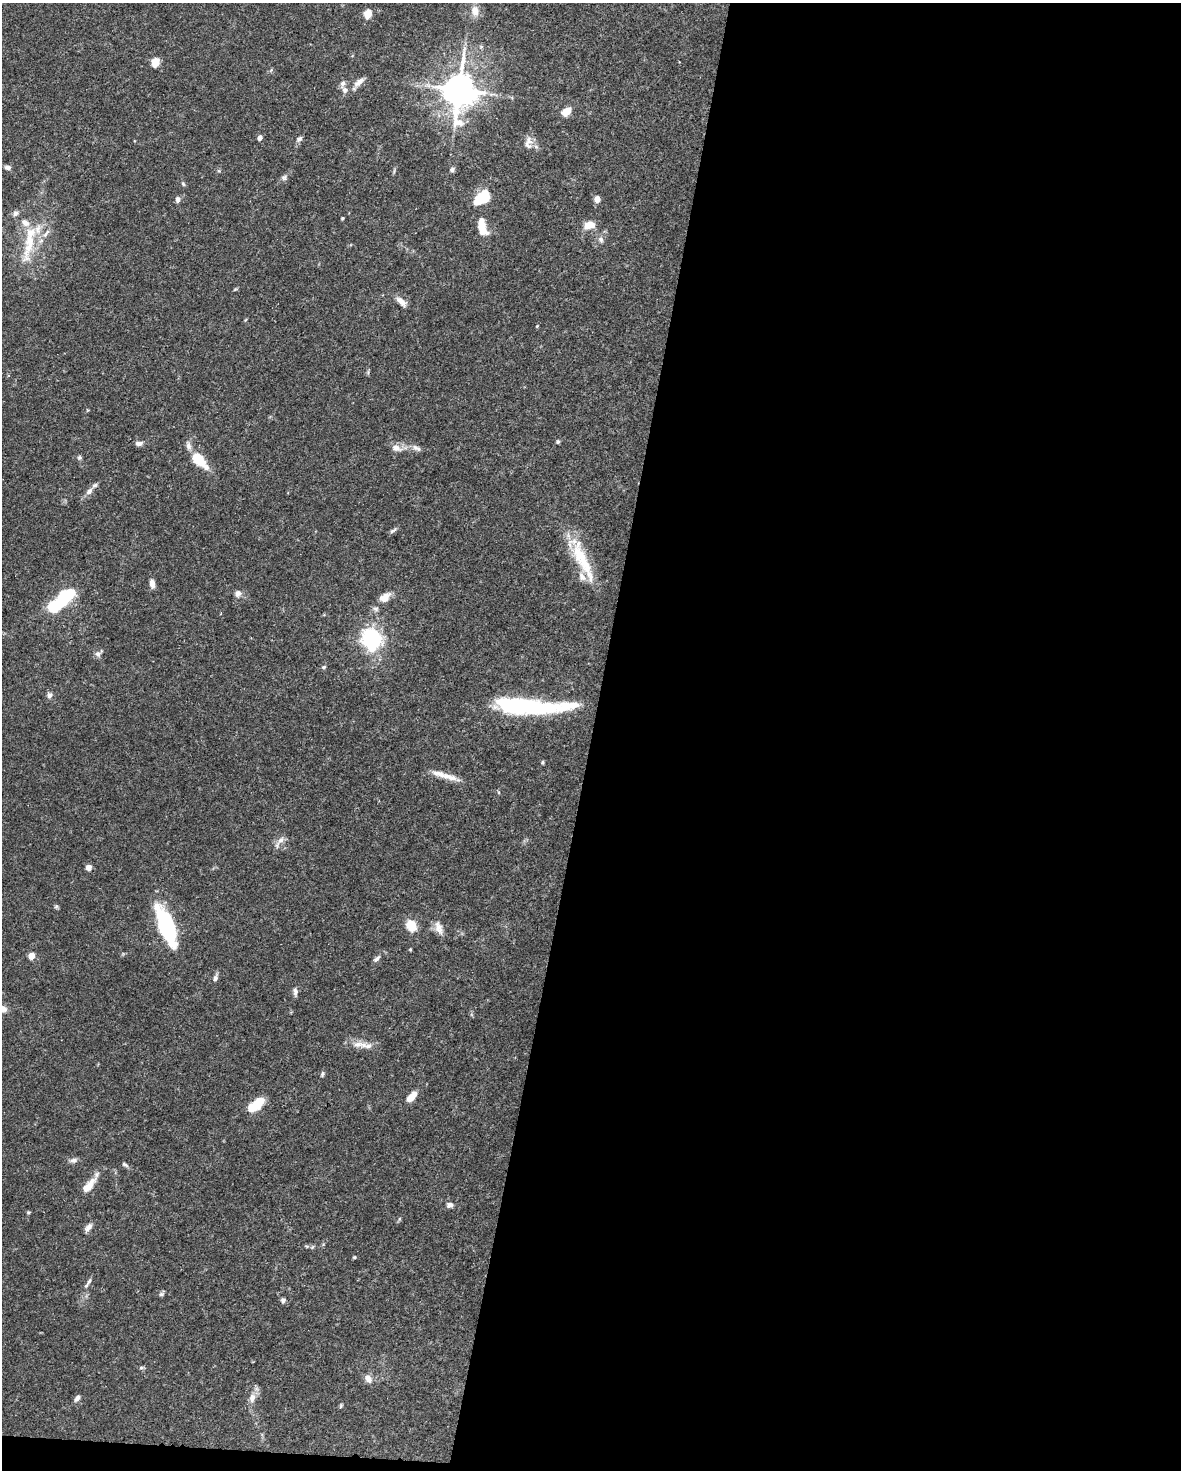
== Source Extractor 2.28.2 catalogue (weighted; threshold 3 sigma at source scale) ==
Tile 12 of 4 x 3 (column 4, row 3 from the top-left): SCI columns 3538-4716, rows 224-1691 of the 4717 x 4738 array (HDU 1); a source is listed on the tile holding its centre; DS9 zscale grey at full resolution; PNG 1183 x 1472 px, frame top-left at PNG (2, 3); no overlay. Shown black and unused: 51% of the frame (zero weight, under 3 of 5 exposures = <1% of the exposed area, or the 3 px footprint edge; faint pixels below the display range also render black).
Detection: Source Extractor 2.28.2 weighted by HDU 2 'WHT'; one run over the whole footprint, this tile lists its part. Background 0.0443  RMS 0.0016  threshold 0.00739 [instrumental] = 3 sigma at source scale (4.5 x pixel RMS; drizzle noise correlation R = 1.50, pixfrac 1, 0.05/0.05 arcsec/px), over >= 5 px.
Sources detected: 94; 2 inside a brighter object's white glare — not listed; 10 inside a brighter listed object's ellipse — not listed separately; the other 82 listed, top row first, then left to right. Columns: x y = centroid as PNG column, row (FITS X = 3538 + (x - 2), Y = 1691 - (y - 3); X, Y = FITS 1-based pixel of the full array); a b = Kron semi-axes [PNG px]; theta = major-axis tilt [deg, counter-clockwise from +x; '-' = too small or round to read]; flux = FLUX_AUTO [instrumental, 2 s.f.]
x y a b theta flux
475 11 13 10 -82 1.6
368 14 6 5 - 5.4
481 47 6 4 18 0.24
155 62 6 5 - 6
359 82 17 7 42 1.1
345 90 8 7 - 0.65
459 90 13 11 85 260
566 111 7 5 41 2.9
260 138 5 4 - 0.84
299 139 9 6 39 0.45
529 140 13 10 81 1.2
8 167 8 5 -8 0.49
452 169 6 5 - 0.41
284 178 8 7 - 0.42
183 184 6 5 - 0.23
483 197 14 11 27 5
178 199 6 5 - 0.67
597 199 5 4 - 1.9
15 213 8 7 - 0.51
342 218 3 3 - 0.21
482 224 23 10 -70 2.4
589 225 16 9 13 1.7
46 234 16 6 50 0.98
601 239 9 7 -77 0.64
29 242 60 12 78 6.5
235 289 6 3 19 0.18
401 301 15 7 -42 1.1
537 326 4 3 - 0.14
558 442 5 5 - 0.25
139 443 9 6 6 0.64
188 446 11 7 -78 0.77
396 448 15 9 -21 1.2
417 448 13 6 -27 0.72
79 457 6 6 - 0.32
199 460 17 8 -47 5.9
89 491 10 7 48 0.8
393 530 11 5 33 0.39
582 560 62 14 -65 7.3
152 583 8 5 -86 1.1
238 593 7 7 - 0.76
385 597 16 10 38 1.5
55 606 9 7 36 10
372 639 12 11 - 22
98 653 12 7 41 0.62
324 667 6 4 23 0.23
50 695 8 6 78 0.59
519 705 53 22 -2 15
543 762 4 4 - 0.21
439 774 29 8 -15 1.8
281 840 12 7 47 0.88
89 867 5 5 - 1.2
56 906 6 5 - 0.26
411 925 11 9 -59 3
166 927 34 12 -68 20
439 928 19 9 -67 1.3
410 949 4 4 - 0.15
31 956 5 4 - 2.2
377 959 12 6 42 0.53
215 978 8 6 76 0.51
295 992 12 6 -86 0.58
2 1009 11 7 1 1.3
358 1044 21 8 1 1.6
322 1074 7 4 70 0.28
412 1097 12 6 47 2
255 1105 18 8 37 4.9
74 1160 11 6 8 0.59
125 1165 9 5 -31 0.34
88 1186 24 9 47 2.4
450 1205 8 7 - 0.58
28 1212 5 4 - 0.18
399 1219 6 4 71 0.2
88 1227 13 6 52 0.74
306 1246 7 5 -12 0.27
354 1257 5 4 - 0.2
89 1281 11 5 63 0.5
161 1294 7 6 - 0.35
283 1300 7 6 - 0.39
141 1368 6 4 1 0.25
368 1379 12 8 -60 0.94
77 1398 9 6 51 0.55
252 1398 12 8 75 1.2
341 1406 6 4 71 0.2
Isophote crosses this tile's border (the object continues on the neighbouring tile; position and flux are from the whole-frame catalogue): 1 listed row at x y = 2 1009